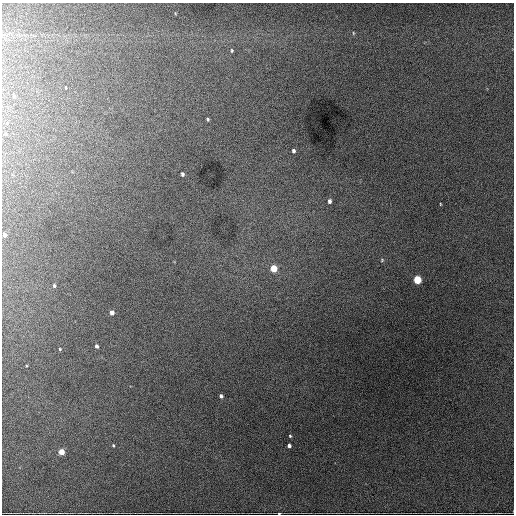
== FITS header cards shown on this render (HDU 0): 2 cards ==
NAXIS1  =                  512 / Axis length
NAXIS2  =                  512 / Axis length

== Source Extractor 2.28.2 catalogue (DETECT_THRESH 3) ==
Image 512 x 512 px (HDU 0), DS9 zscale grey, 1 PNG px = 1 image px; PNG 516 x 516 px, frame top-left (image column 1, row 512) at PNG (2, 3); no overlay
Background 2560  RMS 50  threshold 151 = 3 sigma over >= 5 px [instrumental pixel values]
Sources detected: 23; all 23 listed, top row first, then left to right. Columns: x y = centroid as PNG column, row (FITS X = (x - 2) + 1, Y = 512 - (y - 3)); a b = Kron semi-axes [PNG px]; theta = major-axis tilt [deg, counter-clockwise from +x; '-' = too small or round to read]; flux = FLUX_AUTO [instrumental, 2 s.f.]
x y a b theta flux
353 33 5 3 - 3100
232 50 5 3 - 3800
14 96 5 4 - 4000
208 119 4 3 - 4300
7 123 5 4 - 3800
293 151 4 4 - 7800
182 174 4 3 - 7500
329 201 5 4 - 11000
440 204 4 2 - 2300
4 235 4 3 - 15000
382 260 5 5 - 4000
274 268 5 4 - 91000
417 280 5 4 - 170000
54 286 4 3 - 5100
112 312 4 4 - 21000
96 346 4 3 - 8900
60 349 3 3 - 3100
221 396 4 4 - 9300
290 436 4 3 - 3700
113 445 3 3 - 3400
289 446 4 3 - 12000
61 452 4 4 - 55000
279 513 3 2 - 3200
At the frame edge (FLAGS 8, measured only in part): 1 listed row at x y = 279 513